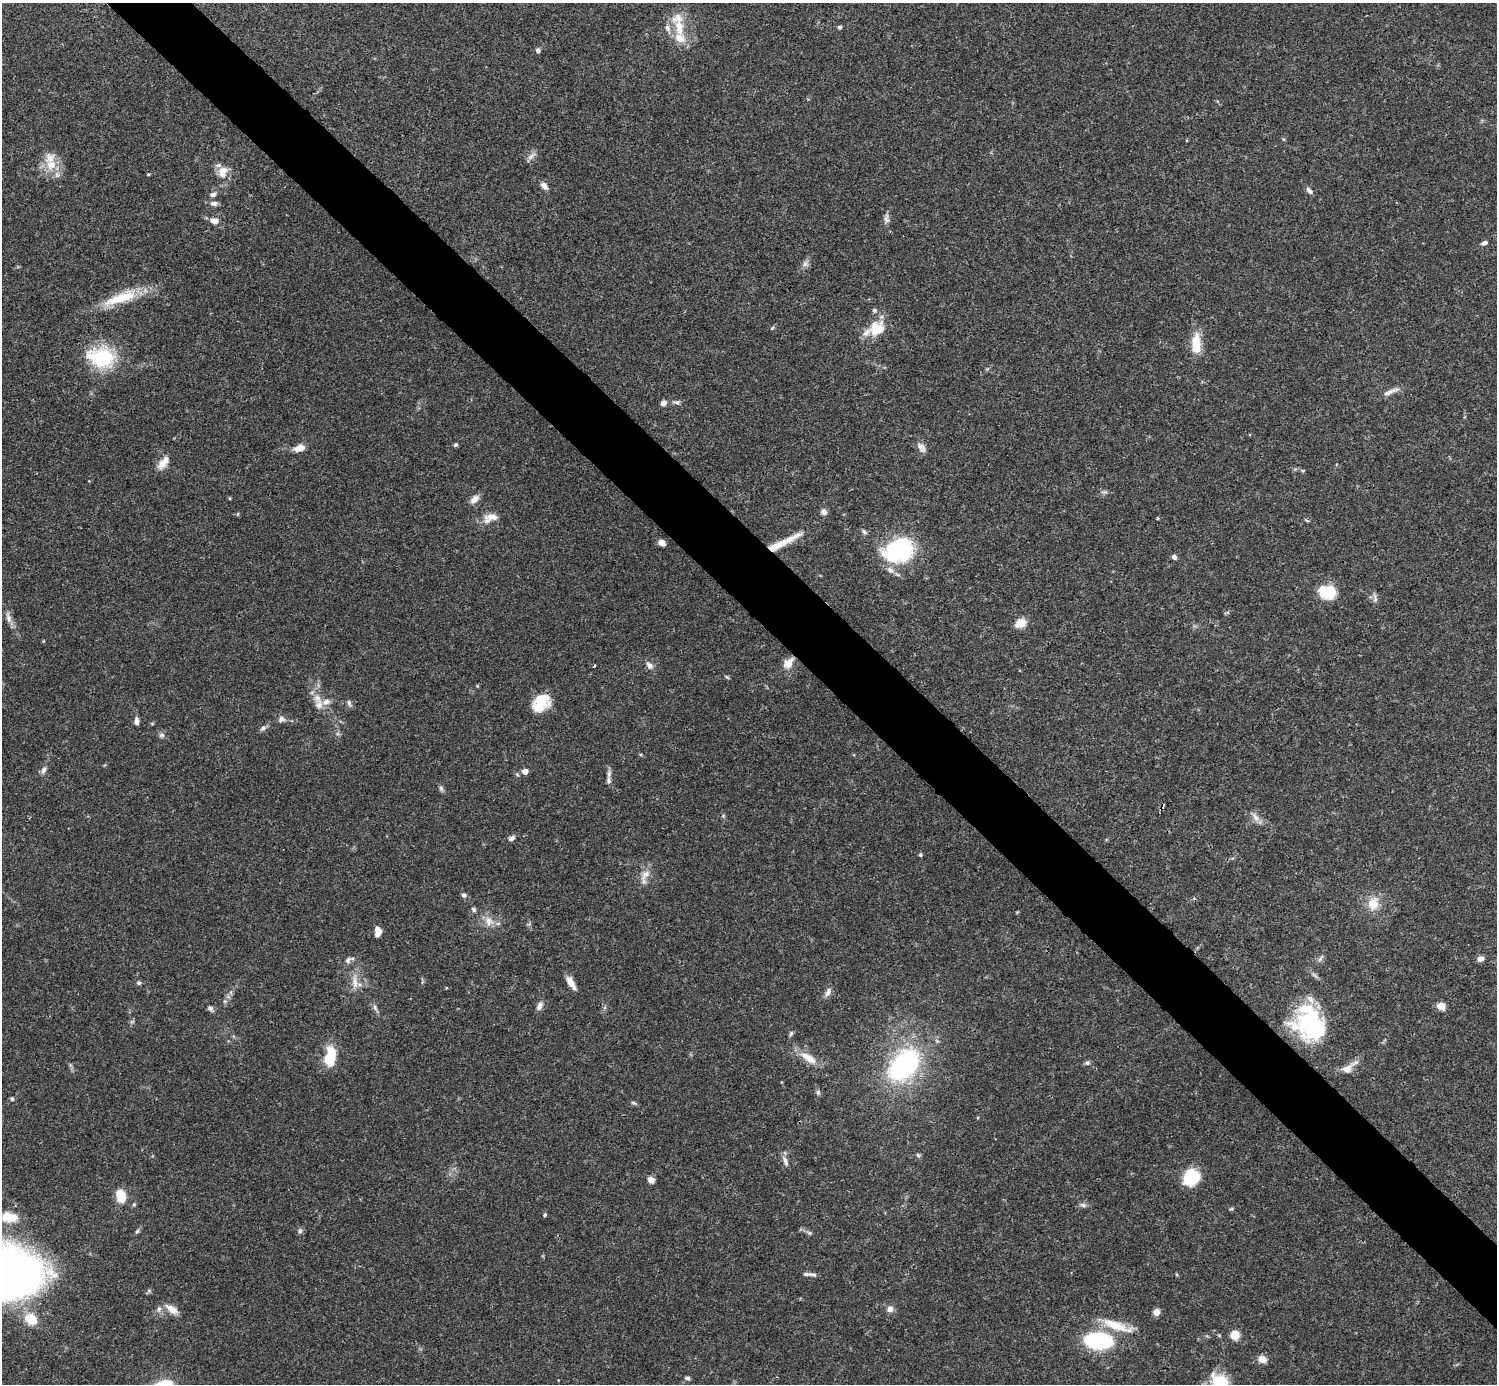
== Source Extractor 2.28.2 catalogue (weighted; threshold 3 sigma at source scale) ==
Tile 6 of 4 x 4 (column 2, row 2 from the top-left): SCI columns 1495-2989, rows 2920-4301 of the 5982 x 5981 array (HDU 1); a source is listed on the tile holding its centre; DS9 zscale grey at full resolution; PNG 1499 x 1386 px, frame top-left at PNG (2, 3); no overlay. Shown black and unused: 5% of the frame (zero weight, under 3 of 4 exposures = <1% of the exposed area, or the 3 px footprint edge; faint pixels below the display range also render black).
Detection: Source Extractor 2.28.2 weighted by HDU 2 'WHT'; one run over the whole footprint, this tile lists its part. Background 0.0412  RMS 0.0027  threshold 0.012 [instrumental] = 3 sigma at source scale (4.5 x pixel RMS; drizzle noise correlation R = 1.50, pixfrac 1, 0.05/0.05 arcsec/px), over >= 5 px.
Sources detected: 133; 3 inside a brighter object's white glare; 1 cosmic-ray / hot-pixel residue — not listed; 14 inside a brighter listed object's ellipse — not listed separately; the other 115 listed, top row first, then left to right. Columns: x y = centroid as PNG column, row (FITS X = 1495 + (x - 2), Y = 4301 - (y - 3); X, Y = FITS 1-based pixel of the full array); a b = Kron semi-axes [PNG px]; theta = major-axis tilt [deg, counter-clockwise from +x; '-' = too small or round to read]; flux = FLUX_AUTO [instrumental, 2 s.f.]
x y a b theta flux
840 27 5 5 - 0.5
679 28 26 13 -81 7
538 50 6 5 - 0.74
531 157 11 6 46 1.2
51 164 15 14 - 4.9
223 172 18 12 73 3.5
148 174 4 3 - 0.23
544 186 10 6 -50 1.4
1309 191 10 5 -47 0.9
213 194 10 6 19 0.97
214 203 11 6 -2 1.1
886 219 13 6 -84 1.1
214 221 7 6 - 2.3
1484 243 8 5 22 0.81
805 264 9 8 - 1.1
120 298 49 13 20 10
772 328 6 4 45 0.33
876 329 23 17 66 6.9
1196 343 25 11 -90 6
103 358 33 29 -8 15
1391 392 27 6 24 1.9
676 402 11 5 -2 0.83
663 403 7 6 - 1.3
455 445 5 5 - 0.49
921 447 15 9 -56 1.6
299 448 12 7 16 2.5
163 463 20 9 50 2.8
1104 492 9 5 6 0.63
474 499 12 7 41 1.9
824 512 8 7 - 1.1
492 517 22 9 5 2.7
1157 518 4 3 - 0.3
864 532 9 4 -38 0.57
662 543 7 5 -34 1.8
776 546 29 8 27 5.5
899 550 33 25 25 26
1174 557 5 5 - 0.88
1329 592 19 16 40 7.1
1375 598 14 5 -82 1
8 618 17 7 -76 1.7
1020 623 11 8 28 3.8
43 641 5 3 - 0.21
788 663 16 10 50 3
649 665 12 8 -51 1.4
727 677 7 3 -36 0.35
541 702 20 15 44 7.9
349 703 9 5 -68 0.71
319 705 16 11 -74 2.7
281 719 10 8 23 1.1
136 721 8 5 -89 1.3
152 724 5 3 - 0.28
263 728 9 6 28 0.81
162 735 8 6 1 0.72
43 770 11 6 66 1
525 771 5 5 - 2
609 780 11 7 81 1.1
441 788 8 5 -63 0.64
1255 817 15 7 -60 1.6
512 838 8 6 29 0.89
920 855 5 4 - 0.38
645 874 21 10 54 2.7
464 895 7 6 - 0.69
1373 903 16 13 80 4.6
474 909 8 5 -53 0.58
1017 912 4 4 - 0.24
489 921 16 11 -72 2.7
378 932 8 6 86 2.7
1321 958 11 4 48 0.66
1481 959 8 6 16 1.3
348 960 11 6 35 0.95
355 982 23 7 -88 2.8
138 983 6 5 - 0.55
571 983 15 6 -59 2.6
446 988 4 3 - 0.23
828 992 12 7 67 1.3
225 1001 6 4 43 0.5
539 1006 11 7 64 1.3
1441 1006 7 6 - 3.2
375 1007 11 5 -67 0.87
210 1008 9 6 -52 0.79
1310 1022 43 27 5 22
791 1033 8 4 63 0.51
332 1053 19 10 -77 5.4
808 1058 24 9 -33 4.1
1087 1063 6 6 - 0.59
904 1065 27 18 47 54
1347 1069 16 11 18 2.4
818 1093 7 5 89 0.59
12 1099 5 4 - 0.41
634 1103 8 4 -26 0.48
918 1155 7 4 -45 0.41
785 1161 16 5 -69 1.2
1191 1177 17 15 43 11
651 1180 7 6 - 1.8
121 1196 12 9 -78 5.6
134 1204 5 5 - 0.36
1083 1205 9 6 -10 0.81
1231 1209 6 3 18 0.32
545 1215 5 4 - 0.34
8 1217 18 10 -9 5.6
137 1231 7 4 53 0.52
300 1231 7 7 - 0.66
809 1233 7 5 -20 0.55
813 1274 10 5 -8 0.71
159 1309 8 7 - 1.1
172 1309 17 8 -33 2.8
890 1309 9 9 - 1.3
1156 1312 8 7 - 1.6
31 1319 16 13 -40 5.6
1116 1326 44 11 -20 7.1
1235 1335 7 7 - 4.5
1098 1341 20 11 -5 36
1262 1359 10 8 -24 2
687 1378 7 5 4 0.62
1220 1382 27 17 -43 9.1
Overlapping masked pixels (flux is a lower limit): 3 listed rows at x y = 776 546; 788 663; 1310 1022
Isophote crosses this tile's border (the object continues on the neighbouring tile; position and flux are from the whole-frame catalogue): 1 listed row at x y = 1220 1382